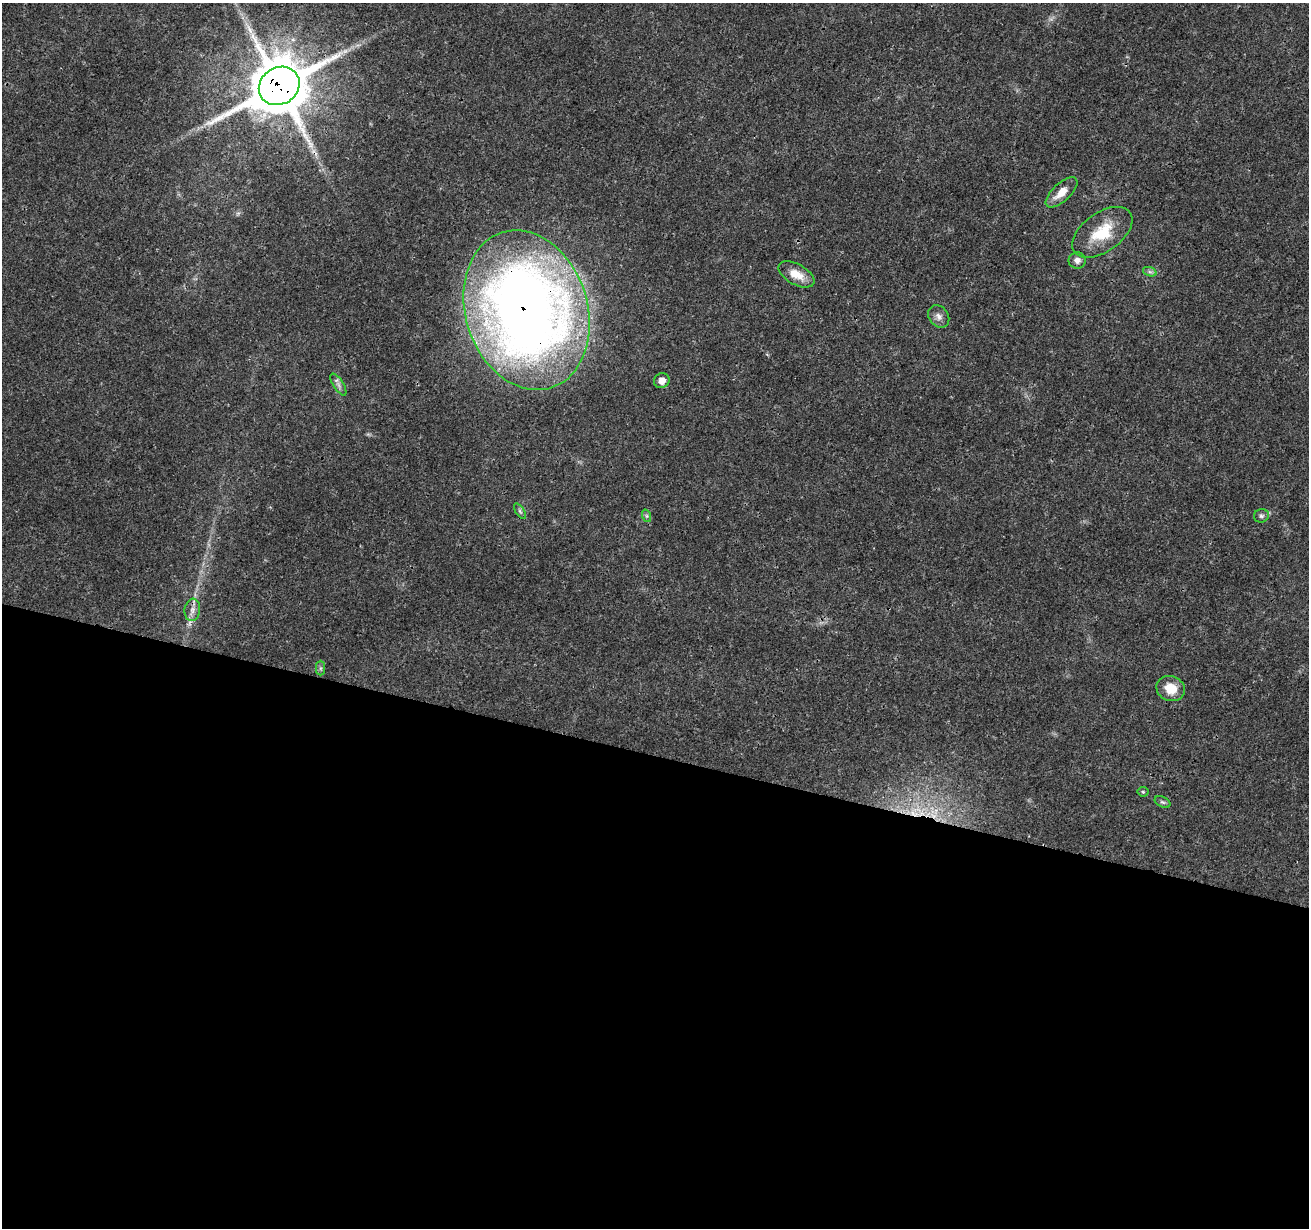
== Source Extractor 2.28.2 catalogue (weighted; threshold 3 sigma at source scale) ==
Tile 14 of 4 x 4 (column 2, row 4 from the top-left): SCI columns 1314-2620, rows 284-1509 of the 5235 x 5407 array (HDU 1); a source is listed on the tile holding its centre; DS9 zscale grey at full resolution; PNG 1311 x 1230 px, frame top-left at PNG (2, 3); each listed source drawn as its Kron ellipse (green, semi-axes under 4 px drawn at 4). Shown black and unused: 39% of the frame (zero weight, under 3 of 4 exposures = <1% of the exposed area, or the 3 px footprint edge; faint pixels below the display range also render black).
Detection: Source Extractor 2.28.2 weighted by HDU 2 'WHT'; one run over the whole footprint, this tile lists its part. Background 0.0247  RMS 0.0022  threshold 0.0101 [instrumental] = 3 sigma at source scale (4.5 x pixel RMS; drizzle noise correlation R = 1.50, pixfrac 1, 0.0396/0.0396 arcsec/px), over >= 5 px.
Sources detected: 22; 3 cosmic-ray / hot-pixel residue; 1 long thin detection or spike segment (spike, bleed or trail) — neither listed nor drawn; the other 18 listed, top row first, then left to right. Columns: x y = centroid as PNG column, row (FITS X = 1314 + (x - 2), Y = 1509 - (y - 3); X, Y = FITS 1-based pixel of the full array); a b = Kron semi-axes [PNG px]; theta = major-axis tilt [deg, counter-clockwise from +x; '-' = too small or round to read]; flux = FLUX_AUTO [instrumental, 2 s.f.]
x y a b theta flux
279 86 21 18 33 1200
1062 192 20 9 43 2.9
1102 232 34 19 35 8.3
1077 260 8 8 - 1.1
1150 272 7 4 -18 0.53
796 274 20 10 -29 3.6
527 310 81 61 -72 250
939 316 12 9 -51 1.3
662 381 8 7 - 1.5
338 385 12 5 -58 0.83
520 511 9 3 -56 0.44
647 516 6 4 -71 0.38
1261 516 7 6 - 0.6
192 610 11 7 82 1.3
320 668 7 4 90 0.49
1171 689 14 12 -24 4.1
1143 792 5 5 - 0.31
1162 802 8 5 -26 0.47
Overlapping masked pixels (flux is a lower limit): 3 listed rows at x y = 279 86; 527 310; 192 610